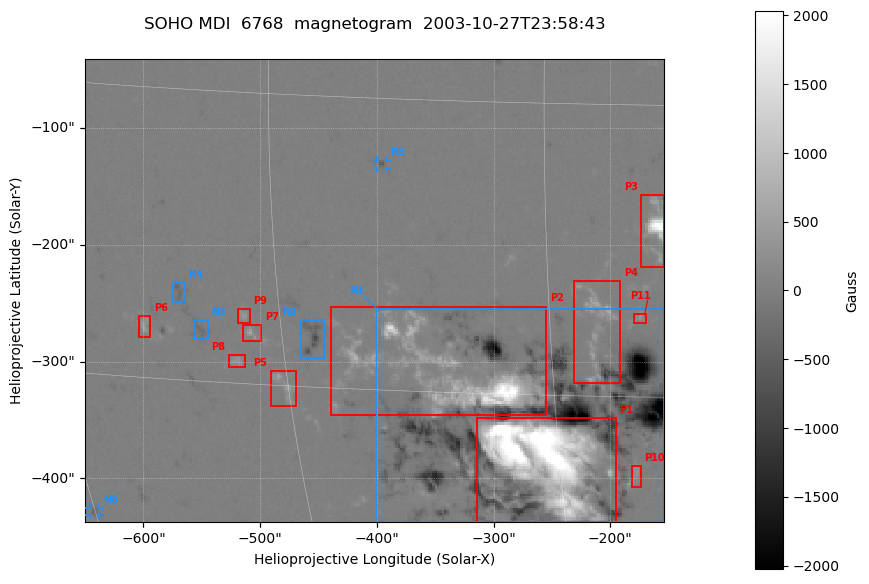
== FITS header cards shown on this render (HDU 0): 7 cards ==
TELESCOP= 'SOHO    '
DETECTOR= 'MDI     '
WAVELNTH=                 6768
DATE-OBS= '2003-10-27T23:58:43'
CTYPE1  = 'HPLN-TAN'
CTYPE2  = 'HPLT-TAN'
BUNIT   = 'Gauss   '

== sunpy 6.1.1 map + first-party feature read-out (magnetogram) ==
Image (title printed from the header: SOHO MDI  6768  magnetogram  2003-10-27T23:58:43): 250 x 200 px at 1.98 arcsec/px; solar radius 976 arcsec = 492 px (partial field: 6.6% of the solar disc is inside the frame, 100% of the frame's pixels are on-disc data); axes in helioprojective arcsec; data unit Gauss (BUNIT, on the colour bar)
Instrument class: MAGNETOGRAM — CONTENT/DPC_OBSR says magnetogram
Display: grey scale clipped to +-2028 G (the 99.5th percentile of |B| on disc); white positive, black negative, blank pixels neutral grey
Flux patches: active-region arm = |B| over 5 px >= 100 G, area >= 9 px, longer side >= 3 px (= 6 arcsec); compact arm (3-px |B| >= 300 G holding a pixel >= 400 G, >= 4 px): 12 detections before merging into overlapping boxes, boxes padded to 3 px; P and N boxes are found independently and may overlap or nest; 11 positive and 6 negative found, all listed = drawn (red P1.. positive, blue N1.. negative; 2 of them under ~7 arcsec drawn as corner ticks so the feature stays visible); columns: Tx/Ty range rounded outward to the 5 arcsec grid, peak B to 10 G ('>+2028(sat)' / '<-2028(sat)' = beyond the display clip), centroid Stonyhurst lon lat
Positive patches:
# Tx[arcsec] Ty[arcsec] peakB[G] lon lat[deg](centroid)
P1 -315..-195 -440..-345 >+2028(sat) -16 -19
P2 -440..-255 -350..-250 >+2028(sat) -21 -14
P3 -175..-150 -220..-155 >+2028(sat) -9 -6
P4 -235..-190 -320..-230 +700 -13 -11
P5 -495..-470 -340..-305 +570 -30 -15
P6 -605..-595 -280..-260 +540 -39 -12
P7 -515..-495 -285..-265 +680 -32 -12
P8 -530..-510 -305..-295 +350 -33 -14
P9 -520..-505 -270..-255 +370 -32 -11
P10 -185..-170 -410..-390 +310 -11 -19
P11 -180..-170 -270..-255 +380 -10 -11
Negative patches:
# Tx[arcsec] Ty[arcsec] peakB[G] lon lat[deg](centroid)
N1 -400..-150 -440..-255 <-2028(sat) -16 -16
N2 -465..-445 -300..-265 -820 -28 -12
N3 -560..-545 -280..-265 -330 -35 -12
N4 -575..-565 -250..-230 -370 -36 -10
N5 -400..-390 -135..-125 -500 -24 -3
N6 -645..-635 -435..-425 -340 -45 -23
Bipolar pairs (each listed P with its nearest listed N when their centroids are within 0.25 R_sun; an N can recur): P1-N1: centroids ~25 arcsec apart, P1 is south of N1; P2-N1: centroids ~100 arcsec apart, P2 is north-east of N1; P3-N1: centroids ~200 arcsec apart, P3 is north-west of N1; P4-N1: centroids ~100 arcsec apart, P4 is north-west of N1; P5-N2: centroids ~50 arcsec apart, P5 is south-east of N2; P6-N4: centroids ~50 arcsec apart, P6 is south-east of N4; P7-N3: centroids ~50 arcsec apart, P7 is west of N3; P8-N3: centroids ~50 arcsec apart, P8 is south-west of N3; P9-N3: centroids ~50 arcsec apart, P9 is west of N3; P10-N1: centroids ~100 arcsec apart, P10 is south-west of N1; P11-N1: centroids ~125 arcsec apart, P11 is north-west of N1